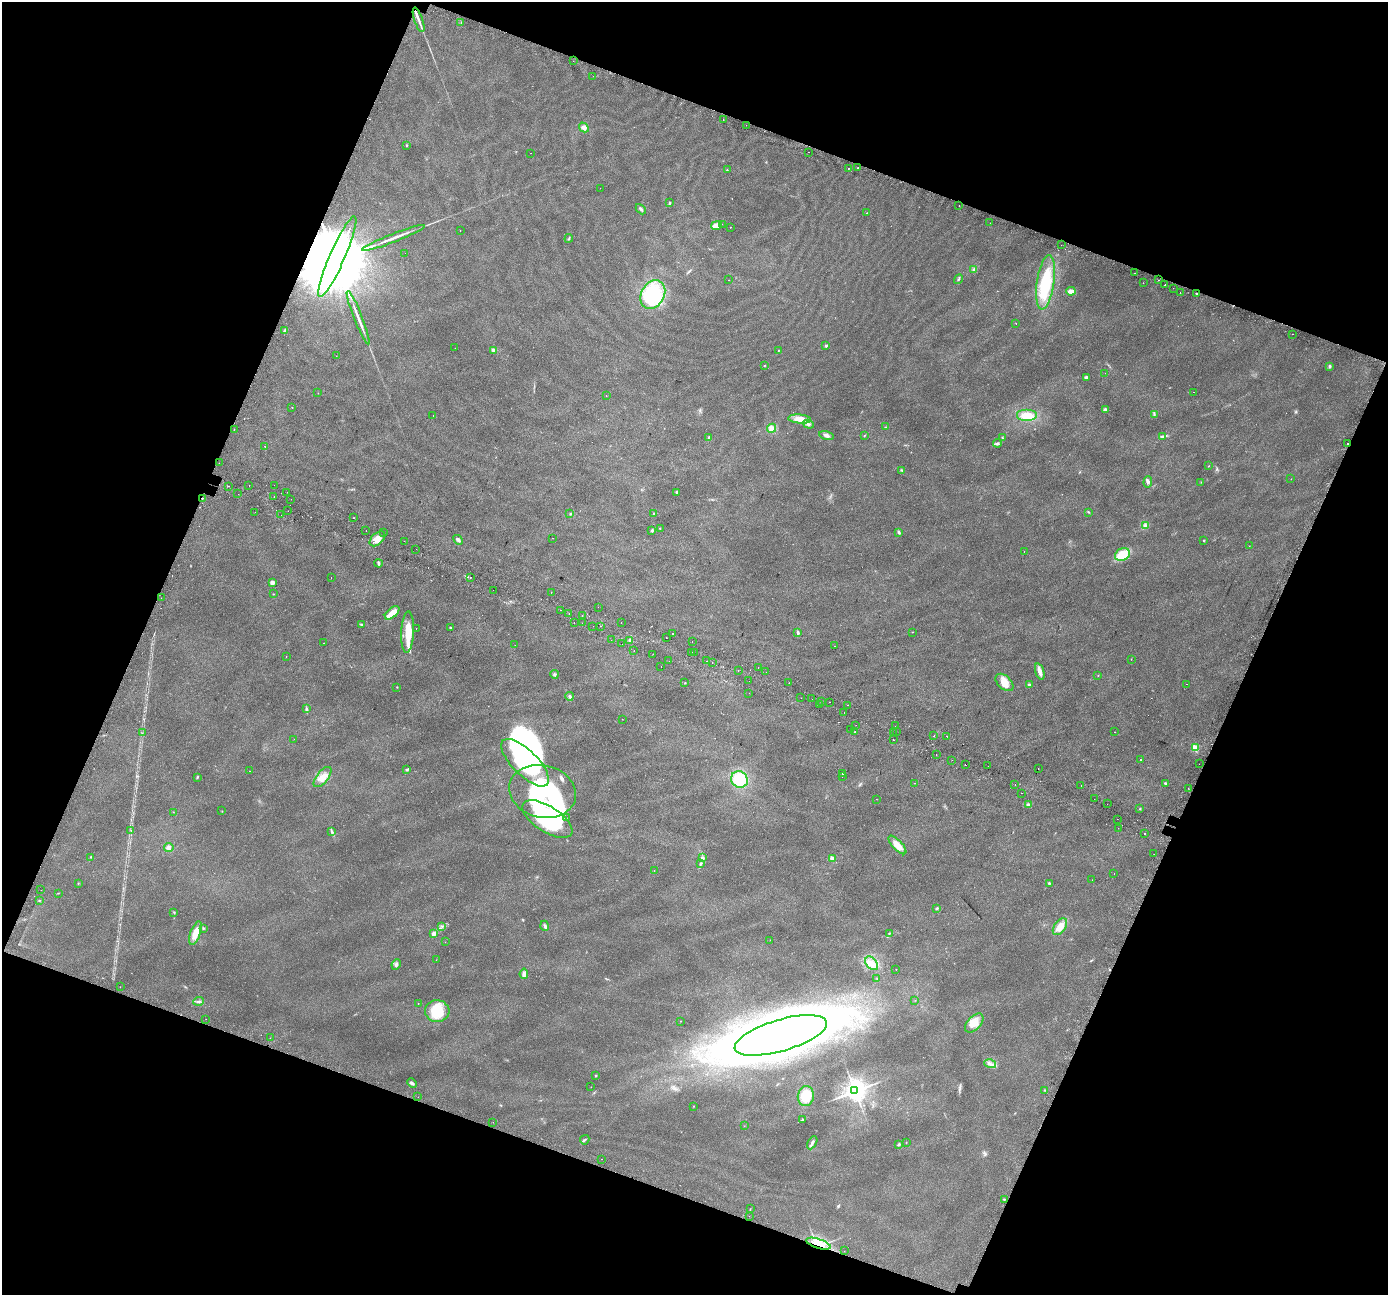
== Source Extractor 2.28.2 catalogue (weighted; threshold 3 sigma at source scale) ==
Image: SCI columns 64-5607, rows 346-5516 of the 5662 x 5798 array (HDU 1 of 3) = the unmasked area's bounding box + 8 px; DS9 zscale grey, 4 x 4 block average (1 PNG px = mean of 4 x 4 image px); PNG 1390 x 1297 px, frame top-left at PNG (2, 2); each listed source drawn as its Kron ellipse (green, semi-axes under 4 px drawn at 4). Shown black and unused: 41% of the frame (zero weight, under 2 of 3 exposures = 4% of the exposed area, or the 3 px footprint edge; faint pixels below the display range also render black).
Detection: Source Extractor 2.28.2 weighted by HDU 2 'WHT'. Background 0.0543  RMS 0.0063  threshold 0.0284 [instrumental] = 3 sigma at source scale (4.5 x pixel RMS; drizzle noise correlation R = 1.50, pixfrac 1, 0.0396/0.0396 arcsec/px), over >= 5 px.
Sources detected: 341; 8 inside a brighter object's white glare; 29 cosmic-ray / hot-pixel residue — neither listed nor drawn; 2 coinciding with a brighter row at this scale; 10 inside a brighter listed object's ellipse — not listed separately; the other 292 listed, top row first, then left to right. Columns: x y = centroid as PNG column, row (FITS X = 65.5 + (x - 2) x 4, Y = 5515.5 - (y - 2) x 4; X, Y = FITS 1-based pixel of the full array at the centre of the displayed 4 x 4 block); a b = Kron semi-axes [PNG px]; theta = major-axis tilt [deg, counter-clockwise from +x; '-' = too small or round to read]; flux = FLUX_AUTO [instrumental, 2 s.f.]
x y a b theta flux
419 20 13 2 -71 18
461 23 2 2 - 1.6
573 61 2 2 - 0.9
593 76 2 2 - 0.58
723 119 2 2 - 2.8
746 125 2 2 - 1.9
584 127 5 4 - 17
407 145 2 2 - 2.7
809 152 2 2 - 2.8
531 153 2 2 - 0.66
848 168 2 2 - 13
857 168 2 2 - 9.7
727 170 2 2 - 2.4
600 188 2 2 - 0.41
670 202 3 2 - 2.9
959 205 2 2 - 1.4
641 209 6 2 -48 6.7
867 213 2 2 - 3.6
990 223 2 2 - 0.73
722 224 2 2 - 1.1
716 225 6 4 16 26
730 227 2 2 - 2
460 231 2 2 - 2
394 238 33 2 21 37
569 238 4 2 - 3.4
1061 245 2 2 - 0.87
405 253 2 2 - 2.6
337 257 44 7 66 140000
974 269 3 3 - 5.8
1134 273 2 2 - 2.7
958 279 5 2 - 4.2
729 280 2 2 - 0.7
1159 280 2 2 - 1.7
1046 282 27 8 82 190
1143 283 2 2 - 0.58
1165 284 2 2 - 6.6
1173 288 2 2 - 0.54
1071 291 5 3 - 21
1180 293 2 2 - 12
1196 293 2 2 - 7.7
653 294 15 11 62 200
358 318 29 2 -69 31
1016 323 2 2 - 3.7
285 330 4 3 - 7.2
1292 334 2 2 - 2.4
826 346 2 2 - 20
455 348 2 2 - 2.3
494 350 2 2 - 2.6
779 350 3 2 - 2.2
336 356 2 2 - 0.86
764 366 2 2 - 1.9
1330 366 2 2 - 25
1105 373 2 2 - 0.55
1086 377 3 3 - 9
1193 392 2 2 - 1.6
318 393 2 2 - 1.6
606 395 2 2 - 0.69
292 407 2 2 - 2.6
1105 410 3 3 - 9.3
433 415 2 2 - 2.6
1154 415 2 2 - 2.8
1027 416 10 6 0 70
800 419 11 4 -5 52
808 424 6 2 -19 6.8
885 427 3 2 - 2.1
772 428 4 4 - 22
234 430 2 2 - 4.7
865 435 3 2 - 2.1
827 436 7 3 -13 12
1163 436 4 3 - 5.9
709 437 2 2 - 2.4
1002 438 2 2 - 2.1
997 443 4 3 - 6.5
1348 443 2 2 - 3.7
265 446 2 2 - 3.8
219 463 2 2 - 3.4
1208 466 2 2 - 1.5
901 470 2 2 - 2.8
1291 479 2 2 - 1
1148 482 6 3 86 9.5
1201 482 2 2 - 1.6
249 485 2 2 - 0.72
274 485 2 2 - 0.81
228 486 2 2 - 1.3
287 492 2 2 - 4.8
677 492 3 2 - 3.6
238 494 2 2 - 0.83
274 497 2 2 - 2.4
202 498 2 2 - 3.8
291 499 2 2 - 1.1
288 511 2 2 - 3.9
255 512 2 2 - 1.8
1088 512 2 2 - 2.4
654 513 2 2 - 3.2
570 514 2 2 - 2.9
281 515 2 2 - 2.6
354 518 2 2 - 1
1145 525 3 2 - 5.2
660 528 2 2 - 3
652 530 2 2 - 22
366 531 2 2 - 3.6
384 532 2 2 - 0.58
899 532 4 2 - 5.4
553 538 2 2 - 4.4
377 539 9 5 41 30
458 540 5 3 - 8.8
1204 540 2 2 - 6.4
404 541 2 2 - 1.8
1249 546 2 2 - 0.95
416 549 2 2 - 2.8
1024 551 2 2 - 1.9
1122 555 8 6 24 80
378 563 4 2 - 7.1
470 577 2 2 - 3.5
331 578 2 2 - 0.79
272 583 2 2 - 59
493 590 2 2 - 7.4
551 593 2 2 - 3.1
273 594 2 2 - 1.3
161 598 2 2 - 1.8
598 607 2 2 - 2.8
560 610 2 2 - 3.5
392 613 8 5 41 43
569 613 2 2 - 3.2
582 616 2 2 - 4.9
574 623 2 2 - 0.83
582 623 2 2 - 1.6
621 623 2 2 - 0.84
361 624 3 2 - 4
593 626 2 2 - 0.83
600 626 2 2 - 9.4
416 628 2 2 - 2.1
450 628 2 2 - 12
408 632 21 6 87 66
798 632 4 2 - 7.4
912 632 2 2 - 1.1
673 633 2 2 - 2.5
666 638 2 2 - 5.1
611 640 2 2 - 1.5
630 640 4 2 - 4.3
692 641 2 2 - 1.3
324 643 2 2 - 8
622 644 2 2 - 2
515 645 2 2 - 0.58
835 646 2 2 - 1.2
634 651 2 2 - 1.5
691 652 2 2 - 1.6
694 653 2 2 - 2.6
653 654 2 2 - 1.1
286 657 2 2 - 0.8
1131 659 2 2 - 1.7
669 661 2 2 - 1.1
706 661 2 2 - 3.8
712 663 2 2 - 0.91
661 666 2 2 - 1.7
758 667 2 2 - 1.6
738 670 2 2 - 1.2
1040 671 8 4 -73 19
766 672 2 2 - 0.61
554 674 4 2 - 4.3
1098 675 2 2 - 2
749 681 2 2 - 1.7
1004 682 10 6 -43 43
685 683 2 2 - 2.1
789 683 2 2 - 1.2
1187 684 2 2 - 2
1029 685 2 2 - 34
397 687 2 2 - 2.1
749 693 2 2 - 0.68
570 696 4 3 - 7.1
801 698 2 2 - 3.1
812 699 2 2 - 0.61
822 702 2 2 - 1.6
829 702 2 2 - 0.71
819 704 2 2 - 1.7
848 705 2 2 - 0.6
306 708 2 2 - 2.3
844 713 2 2 - 0.98
622 719 2 2 - 1.6
856 725 2 2 - 3.6
895 726 2 2 - 1.2
851 730 2 2 - 2.3
855 732 2 2 - 6.8
893 732 2 2 - 2.1
896 732 2 2 - 2.2
1114 732 2 2 - 1.1
142 733 2 2 - 1.5
934 736 2 2 - 2
947 736 2 2 - 5.8
294 739 2 2 - 0.56
893 740 2 2 - 4.4
1195 748 2 2 - 210
936 754 2 2 - 0.76
952 760 2 2 - 0.77
1140 760 2 2 - 5.3
525 763 31 12 -45 470
1199 764 2 2 - 1.1
966 765 2 2 - 0.6
988 766 2 2 - 5.7
1038 768 2 2 - 2.9
406 770 3 2 - 3.8
249 771 2 2 - 1.5
842 774 2 2 - 4.4
197 777 4 2 - 3.6
323 777 12 6 50 35
842 777 2 2 - 0.52
739 780 9 8 - 140
915 783 2 2 - 1
1165 783 3 2 - 3.9
1015 784 2 2 - 16
1081 786 2 2 - 6.9
1188 788 2 2 - 1.8
543 791 34 26 -14 630
1022 793 2 2 - 2.8
876 799 2 2 - 0.57
1094 799 2 2 - 1.2
1107 804 2 2 - 0.58
1028 805 4 4 - 8.5
1140 809 2 2 - 1.8
222 811 2 2 - 1.5
173 812 2 2 - 1.1
566 818 2 2 - 0.77
547 819 28 13 -32 380
1117 819 2 2 - 2.9
1118 828 2 2 - 3.1
131 830 2 2 - 1.3
332 831 3 2 - 3.7
1145 833 2 2 - 7.8
897 845 12 5 -47 40
169 847 4 4 - 11
1154 854 2 2 - 0.65
91 857 2 2 - 1.5
702 858 4 3 - 6.8
832 859 2 2 - 84
701 864 4 3 - 6.4
654 871 2 2 - 1.6
1114 873 2 2 - 3.7
1092 880 2 2 - 1.7
78 883 2 2 - 1.5
1049 883 2 2 - 4.5
41 890 2 2 - 1.5
58 893 2 2 - 1.2
39 900 2 2 - 2.3
937 908 3 2 - 3.8
174 912 3 2 - 2.7
442 926 3 2 - 2.7
545 926 5 3 - 9.5
1060 927 9 5 54 38
203 928 2 2 - 2.5
195 933 12 5 70 52
889 933 3 2 - 3.3
434 934 2 2 - 61
770 940 2 2 - 2.6
445 942 2 2 - 0.68
436 960 2 2 - 0.78
872 963 8 5 -49 27
396 964 5 3 - 7.9
896 970 2 2 - 2.6
524 974 5 3 - 18
877 979 2 2 - 1.5
120 987 2 2 - 4.9
915 1000 2 2 - 0.97
199 1001 5 2 - 6.4
418 1003 2 2 - 1
437 1011 12 11 - 120
206 1019 2 2 - 0.73
680 1021 2 2 - 1.1
974 1023 11 6 47 40
781 1035 48 15 17 3900
270 1038 2 2 - 0.58
990 1064 6 3 -16 13
596 1076 3 2 - 2.7
412 1083 5 3 - 7.9
591 1087 2 2 - 0.82
1044 1090 2 2 - 1.9
855 1091 4 3 - 3100
806 1096 10 8 81 99
418 1097 2 2 - 0.87
693 1106 2 2 - 1.7
803 1120 2 2 - 2
493 1122 2 2 - 1.2
744 1126 2 2 - 0.71
585 1140 5 2 - 4.6
906 1142 2 2 - 1.5
812 1143 7 3 60 10
899 1144 4 3 - 5.9
602 1159 2 2 - 0.82
1004 1199 2 2 - 2.6
750 1209 2 2 - 1.7
749 1216 2 2 - 0.86
818 1244 13 4 -18 82
844 1251 2 2 - 1.3
Overlapping masked pixels (flux is a lower limit): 4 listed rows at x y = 337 257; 1348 443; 202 498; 818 1244
Diffuse or blended objects may show on this block-average render without a row.